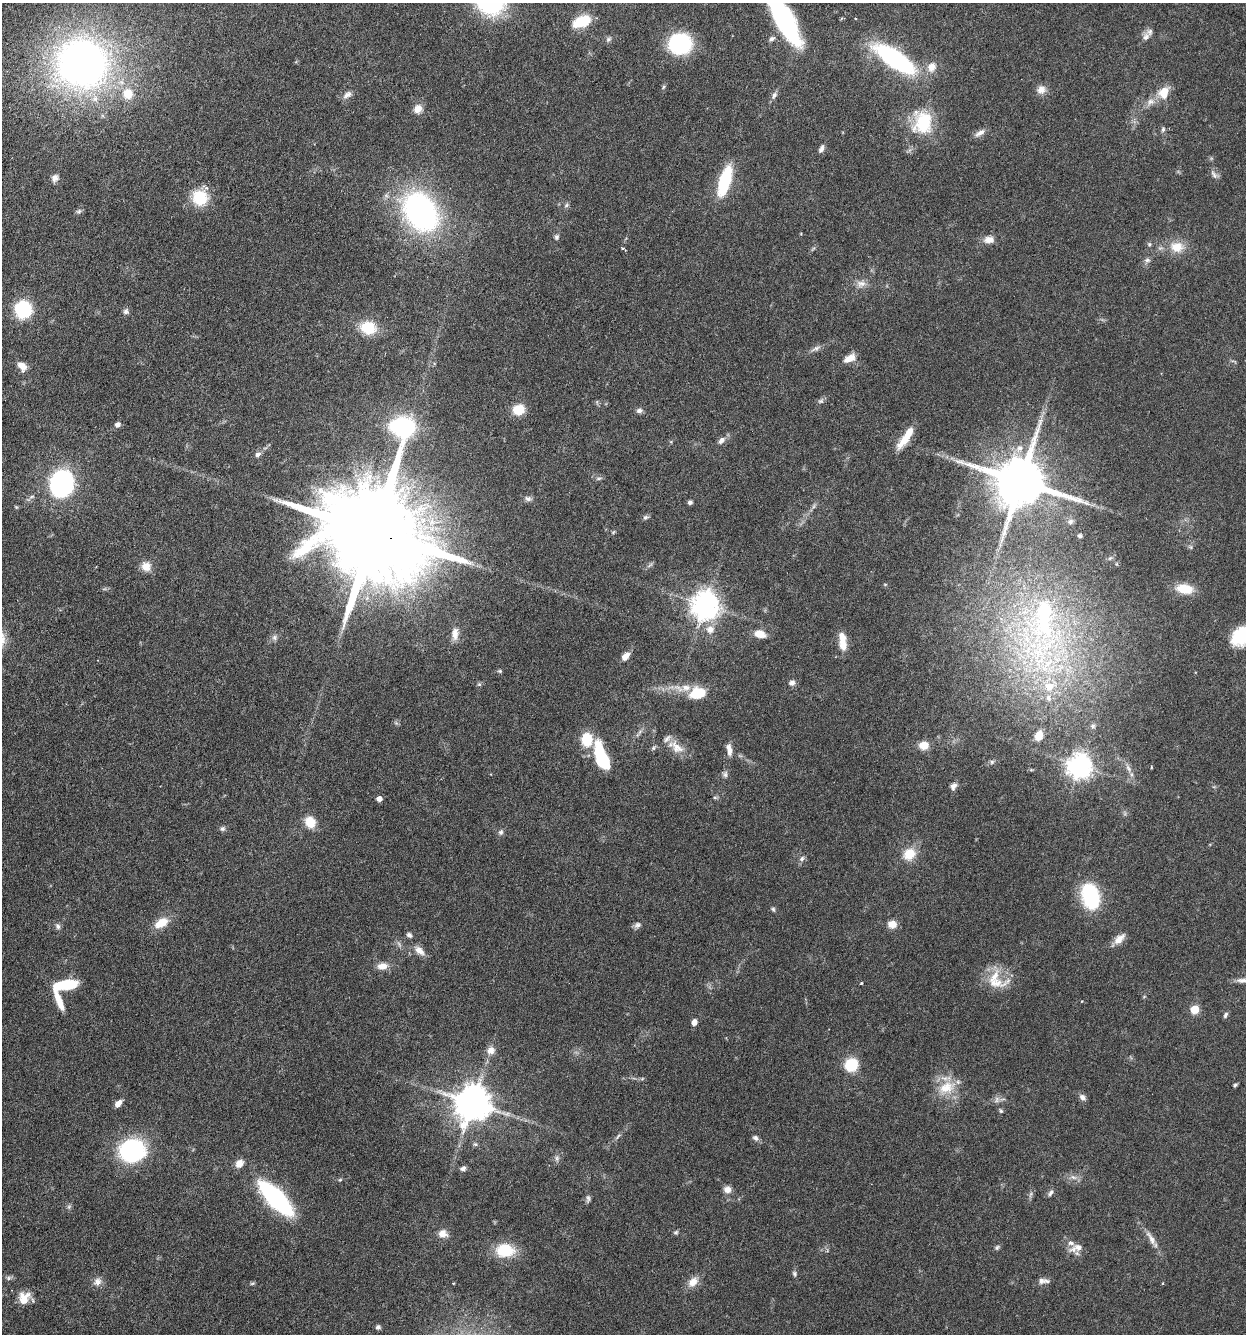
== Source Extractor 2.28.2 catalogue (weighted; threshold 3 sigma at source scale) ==
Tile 11 of 4 x 4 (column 3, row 3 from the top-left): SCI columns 2806-4049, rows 1365-2696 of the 5510 x 5381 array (HDU 1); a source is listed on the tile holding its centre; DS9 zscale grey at full resolution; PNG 1248 x 1336 px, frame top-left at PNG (2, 3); no overlay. Shown black and unused: <1% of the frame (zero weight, under 3 of 6 exposures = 4% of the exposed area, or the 3 px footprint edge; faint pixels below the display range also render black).
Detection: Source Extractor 2.28.2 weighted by HDU 2 'WHT'; one run over the whole footprint, this tile lists its part. Background 0.0651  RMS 0.0032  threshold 0.0132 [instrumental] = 3 sigma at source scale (4.09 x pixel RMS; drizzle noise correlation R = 1.36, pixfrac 0.8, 0.05/0.05 arcsec/px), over >= 5 px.
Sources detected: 168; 1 too faint to see at this stretch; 2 inside a brighter object's white glare — not listed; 6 inside a brighter listed object's ellipse — not listed separately; the other 159 listed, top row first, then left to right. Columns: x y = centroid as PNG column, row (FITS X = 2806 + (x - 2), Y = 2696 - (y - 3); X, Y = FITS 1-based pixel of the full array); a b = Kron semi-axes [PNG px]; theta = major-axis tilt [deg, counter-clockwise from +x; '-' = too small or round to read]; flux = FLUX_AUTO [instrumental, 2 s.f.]
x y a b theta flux
784 20 48 15 -60 47
583 21 17 9 22 9.6
1146 37 13 9 70 1.8
608 39 8 5 41 0.69
772 39 9 6 30 0.95
680 44 17 15 -7 33
895 59 35 12 -34 57
82 63 44 42 -37 170
932 67 13 11 69 3.2
663 87 6 4 87 0.41
1041 90 11 10 - 2.2
1164 92 17 13 65 4.7
128 94 11 11 - 5.3
347 95 13 7 31 1.6
774 95 10 6 64 1.1
1150 102 11 9 21 2
418 109 10 9 - 2.6
923 122 29 24 -88 15
1163 129 7 5 64 0.59
980 133 15 6 32 1.6
821 149 11 6 66 1
1214 175 13 6 -58 1.1
55 178 9 7 64 1.5
725 181 25 9 74 21
200 198 19 17 -40 10
566 205 7 5 47 0.6
79 211 7 5 14 0.66
420 212 31 22 -55 94
556 237 7 6 - 0.7
989 240 13 9 4 2.4
1149 244 6 6 - 0.53
1177 247 18 15 1 5.3
623 248 4 3 - 0.29
1147 260 8 7 - 0.97
861 284 14 9 2 2.1
23 309 13 13 - 21
126 311 8 7 - 0.95
368 328 14 11 -20 10
815 348 15 6 25 1.3
850 358 13 7 29 3.1
22 366 12 8 -48 2.6
821 401 8 6 15 0.74
518 409 11 10 - 6.5
639 410 8 6 20 0.99
117 425 6 5 - 1.3
905 439 28 10 50 5.1
721 440 11 7 47 1.5
1020 448 12 9 44 2.6
258 454 8 6 28 0.98
599 478 9 4 1 0.59
1021 482 16 13 -16 2100
62 483 20 16 69 50
528 499 10 7 -17 1.1
690 502 5 5 - 0.73
646 517 8 6 9 0.67
1070 522 9 7 46 0.99
374 532 36 33 -52 10000
613 532 6 4 45 0.4
1080 536 4 4 - 0.83
1110 558 7 4 44 0.57
1117 564 5 3 - 0.31
650 565 10 4 34 0.65
146 566 12 11 - 3.1
885 584 5 3 - 0.3
1185 589 18 10 -8 6.7
705 605 9 8 - 390
1044 617 72 30 87 55
710 629 12 11 - 2.8
455 634 18 9 88 2.5
760 634 10 7 -14 4.1
1241 636 21 16 48 11
274 638 8 7 - 0.96
842 642 22 8 -83 4.8
626 656 10 6 46 2.1
500 671 6 5 - 0.45
792 683 7 6 - 1.2
479 684 6 5 - 0.48
1049 687 11 11 - 4.3
686 688 14 9 -1 3.1
698 693 13 10 13 11
1048 698 10 8 -76 1.6
1093 726 7 6 - 0.73
1039 736 11 8 70 4
587 739 12 10 -90 9.2
924 745 9 7 2 4.5
677 747 24 13 -41 4.3
653 748 7 5 38 0.57
729 749 16 7 -78 2
601 760 31 13 -87 11
992 762 7 5 46 0.66
1080 766 8 8 - 270
1151 767 4 3 - 0.26
1128 768 14 6 -64 1.7
725 774 9 6 -89 0.89
953 786 10 7 60 1.3
715 797 6 4 -1 0.41
379 799 5 4 - 2
310 822 12 10 -63 5.4
222 829 8 6 42 0.7
501 832 8 7 - 0.83
909 854 15 13 45 5.9
802 858 8 6 58 0.89
1090 896 26 17 -75 21
773 909 6 5 - 0.49
161 923 19 10 31 5.2
892 924 9 8 - 3
637 925 9 8 - 1
58 926 9 7 -72 0.91
409 935 7 6 - 0.76
1119 939 17 9 43 2.6
419 950 15 8 -40 2.4
382 966 14 9 6 2.5
861 983 4 3 - 0.28
995 983 43 12 3 5.8
65 985 24 9 11 12
59 1001 25 7 -67 4.4
1082 1001 3 2 - 0.2
1194 1009 5 5 - 12
1225 1015 7 5 65 0.71
694 1022 6 5 - 2
491 1050 12 11 - 2.1
851 1065 12 10 36 11
1235 1085 5 4 - 0.48
946 1087 27 16 26 7.5
1082 1097 9 7 -49 1.2
997 1100 9 7 67 1.1
118 1103 8 5 50 2.1
473 1103 10 10 - 810
1001 1111 6 5 - 0.47
618 1136 10 4 56 0.62
755 1138 8 6 -46 1
475 1144 7 6 - 0.58
131 1150 17 14 12 55
557 1158 8 5 85 0.83
239 1164 10 7 56 2.7
463 1169 7 6 - 1
1073 1177 10 5 -26 1.2
340 1180 6 4 2 0.36
727 1189 10 9 - 1.7
1051 1193 9 5 56 0.91
276 1198 29 10 -46 67
588 1198 11 5 -87 0.82
69 1207 6 5 - 0.57
676 1232 7 5 23 0.52
442 1234 11 10 - 2.4
1151 1238 26 7 -61 2.7
997 1247 8 5 49 0.58
1078 1247 22 10 10 2.7
505 1250 20 14 -3 9.9
794 1274 8 6 -67 0.65
9 1278 8 6 0 0.73
1043 1281 15 7 -1 1.5
97 1282 12 10 46 1.9
693 1282 15 10 47 2.9
252 1283 7 3 9 0.42
453 1283 3 2 - 0.25
1163 1283 4 2 - 0.25
24 1298 15 12 68 4.4
378 1327 6 6 - 0.71
Overlapping masked pixels (flux is a lower limit): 1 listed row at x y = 374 532
Isophote crosses this tile's border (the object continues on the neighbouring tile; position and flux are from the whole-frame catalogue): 2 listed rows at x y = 784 20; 1241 636